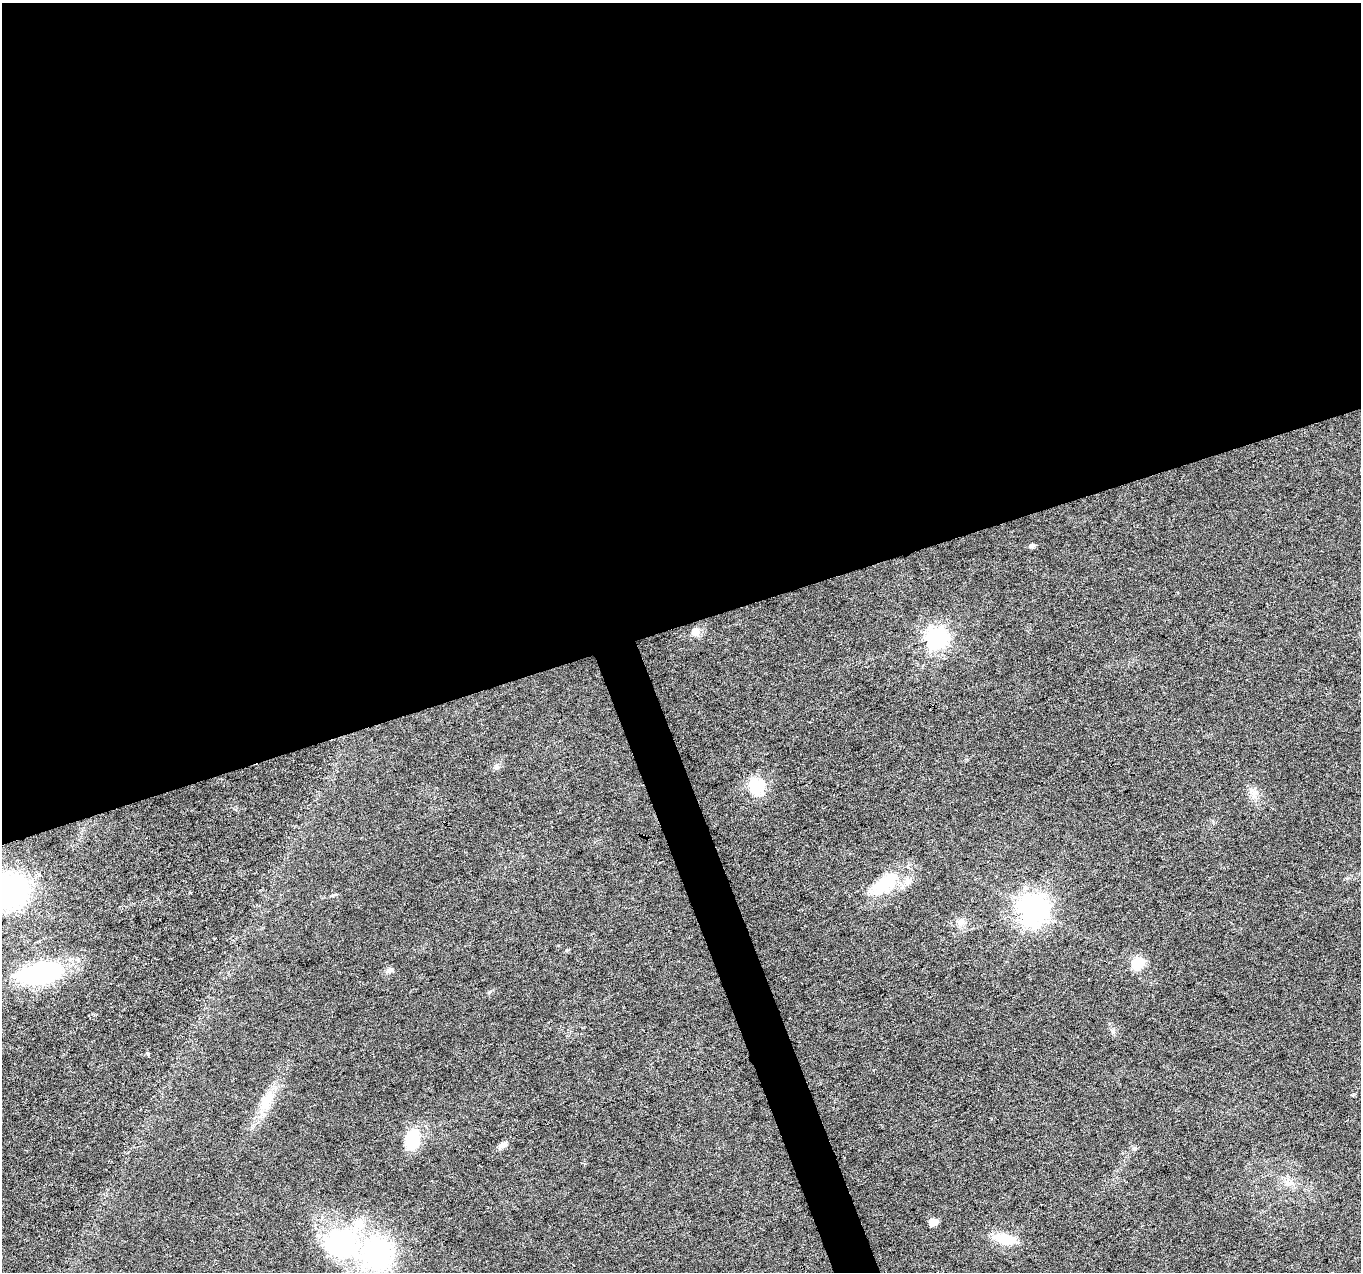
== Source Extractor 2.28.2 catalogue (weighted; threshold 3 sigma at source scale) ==
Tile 2 of 4 x 4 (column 2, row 1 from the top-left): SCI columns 1361-2719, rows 3931-5200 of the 5437 x 5268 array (HDU 1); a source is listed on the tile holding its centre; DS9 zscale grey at full resolution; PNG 1363 x 1274 px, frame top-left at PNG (2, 3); no overlay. Shown black and unused: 51% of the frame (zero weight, under 3 of 6 exposures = <1% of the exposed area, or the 3 px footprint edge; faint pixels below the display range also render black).
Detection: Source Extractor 2.28.2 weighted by HDU 2 'WHT'; one run over the whole footprint, this tile lists its part. Background 0.0284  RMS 0.0027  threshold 0.0112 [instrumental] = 3 sigma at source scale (4.09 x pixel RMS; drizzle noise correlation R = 1.36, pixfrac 0.8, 0.0396/0.0396 arcsec/px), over >= 5 px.
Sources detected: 26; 1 inside a brighter listed object's ellipse — not listed separately; the other 25 listed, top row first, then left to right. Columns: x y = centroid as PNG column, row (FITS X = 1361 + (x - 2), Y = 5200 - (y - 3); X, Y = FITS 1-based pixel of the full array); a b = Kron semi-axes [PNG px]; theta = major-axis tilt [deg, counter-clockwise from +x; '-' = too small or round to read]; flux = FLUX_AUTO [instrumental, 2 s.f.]
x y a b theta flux
1032 546 6 5 - 0.76
695 632 12 10 75 1.8
937 638 8 8 - 150
496 767 8 6 37 0.69
756 786 20 16 -63 8.5
1254 793 13 8 89 1.7
38 875 5 4 - 0.5
884 884 45 20 36 12
9 892 33 28 43 44
1033 909 9 9 - 340
961 923 10 8 42 1.3
567 950 6 4 35 0.35
1137 964 14 11 52 5.4
389 970 9 7 14 1.1
40 974 40 20 12 40
148 1054 4 3 - 0.7
267 1101 32 14 65 6.3
412 1140 22 14 79 10
503 1145 11 6 14 1.4
1135 1148 7 5 -1 0.5
1289 1183 16 6 -13 1.7
933 1222 7 6 - 2.8
1005 1239 30 12 -12 5.9
341 1243 35 26 -7 37
377 1253 32 28 -79 41
Isophote crosses this tile's border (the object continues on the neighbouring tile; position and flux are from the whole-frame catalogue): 1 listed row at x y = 9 892
Unlisted compact peaks at least as high as the median listed source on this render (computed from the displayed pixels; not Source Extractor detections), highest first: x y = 489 992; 1113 1032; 333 895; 190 893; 1352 1095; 558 945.